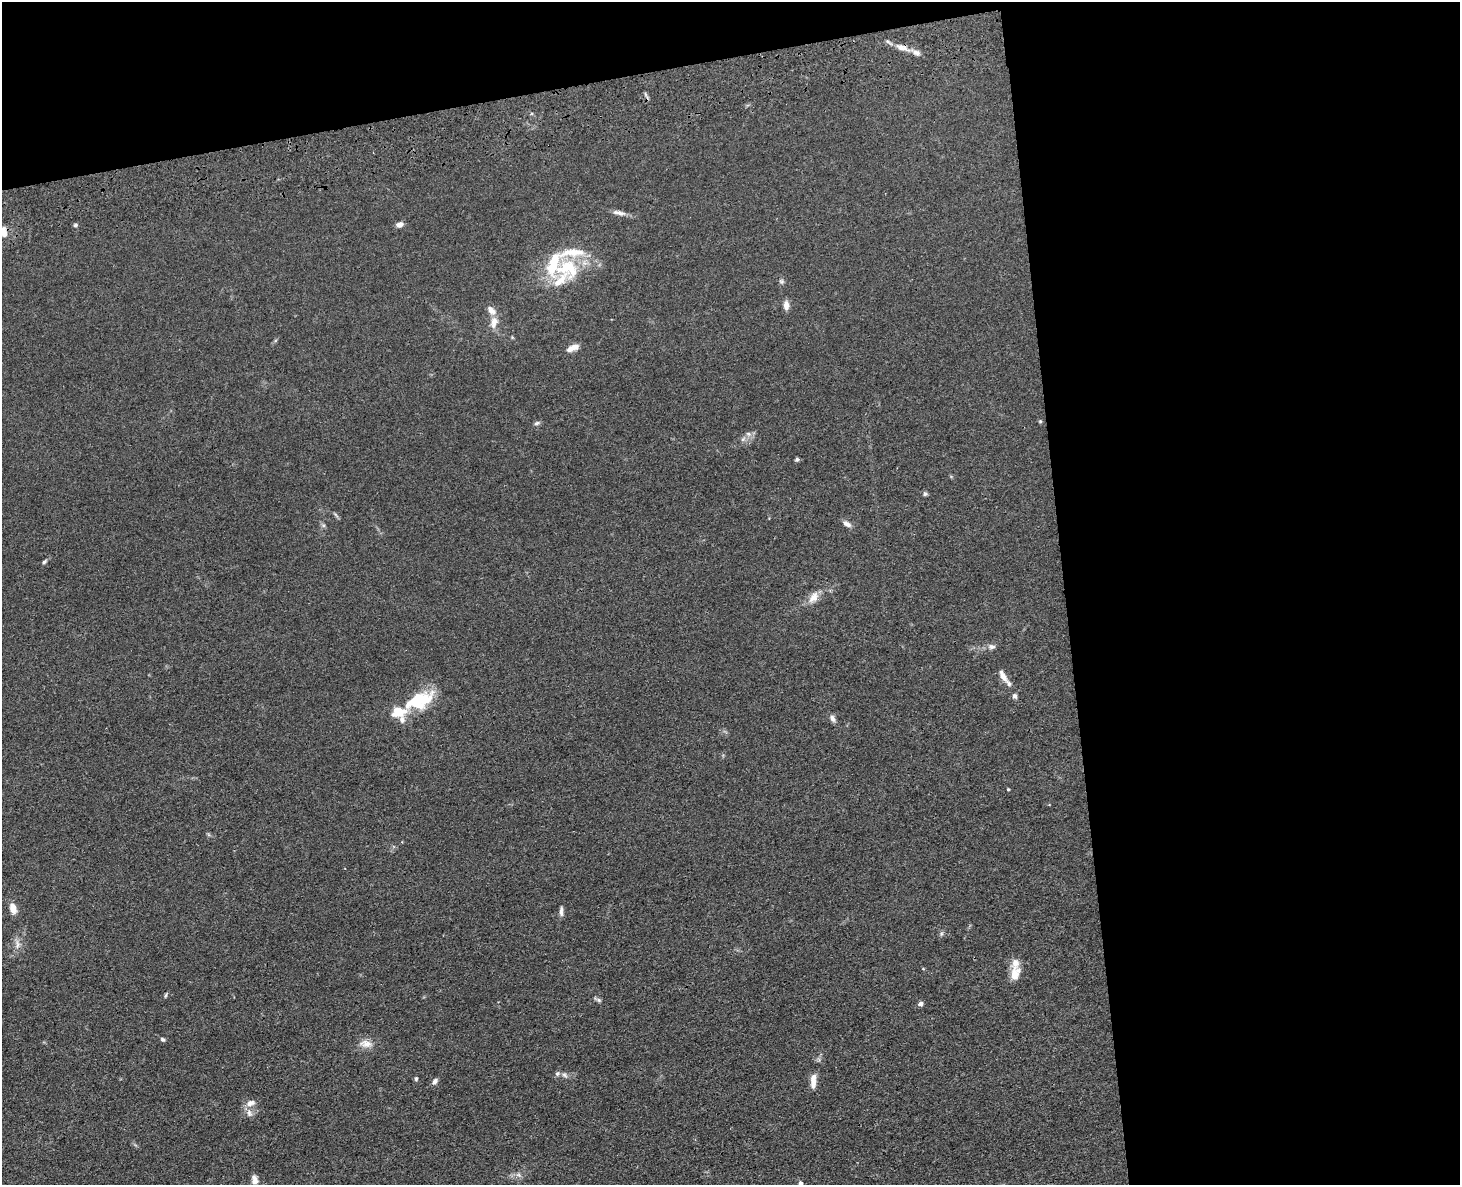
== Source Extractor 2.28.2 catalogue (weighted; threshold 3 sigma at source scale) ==
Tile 3 of 3 x 4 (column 3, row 1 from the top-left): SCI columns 3185-4642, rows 3665-4847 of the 4800 x 4963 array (HDU 1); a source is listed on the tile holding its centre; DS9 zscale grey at full resolution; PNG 1462 x 1187 px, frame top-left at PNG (2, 2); no overlay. Shown black and unused: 33% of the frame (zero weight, under 3 of 4 exposures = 6% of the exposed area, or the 3 px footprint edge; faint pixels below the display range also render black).
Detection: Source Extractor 2.28.2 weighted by HDU 2 'WHT'; one run over the whole footprint, this tile lists its part. Background 0.0683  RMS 0.0059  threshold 0.0265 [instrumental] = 3 sigma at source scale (4.5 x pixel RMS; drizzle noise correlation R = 1.50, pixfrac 1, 0.05/0.05 arcsec/px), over >= 5 px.
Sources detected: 59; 14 inside a brighter listed object's ellipse — not listed separately; the other 45 listed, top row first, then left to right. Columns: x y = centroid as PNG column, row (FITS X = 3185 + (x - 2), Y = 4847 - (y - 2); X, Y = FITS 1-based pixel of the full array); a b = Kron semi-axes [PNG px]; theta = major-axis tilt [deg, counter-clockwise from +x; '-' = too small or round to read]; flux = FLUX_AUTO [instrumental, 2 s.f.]
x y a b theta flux
902 47 17 8 -9 4.8
619 213 19 6 -12 3.1
75 225 4 4 - 1.3
399 225 7 5 14 3.1
2 231 17 11 -41 6.5
568 268 37 28 -16 34
781 281 7 5 -89 1.2
786 305 10 6 -89 3.8
494 322 16 9 75 5
573 348 15 6 25 4.6
1040 421 5 4 - 0.64
537 423 7 5 18 1.3
748 434 8 6 -22 1.8
743 439 7 4 72 1.1
797 459 5 4 - 1
925 494 7 5 -76 1.1
847 524 12 6 -29 2.5
323 525 6 4 -18 0.94
44 562 6 4 53 0.96
813 597 17 10 54 5.5
991 647 11 7 -5 2.1
1003 676 19 6 -59 3.8
1015 696 6 5 - 1.6
419 700 35 21 20 26
832 718 10 6 -66 2.1
1008 789 3 3 - 0.58
13 908 12 7 -75 5.2
561 911 14 4 88 2
941 934 6 4 72 0.94
17 944 15 6 -87 3
1015 974 21 11 75 7.7
166 995 7 3 71 0.79
599 1000 8 5 -27 1.2
921 1004 6 5 - 1.7
162 1039 6 5 - 0.96
366 1044 17 10 -4 5.3
564 1075 9 6 -40 1.8
416 1078 5 4 - 1
813 1079 14 8 83 4.3
435 1081 8 6 56 1.9
250 1103 14 9 22 3.9
249 1113 11 7 -68 2.6
519 1175 7 4 -71 1.2
255 1181 10 9 - 3.2
800 1184 6 5 - 2.2
Overlapping masked pixels (flux is a lower limit): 1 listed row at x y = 902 47
Isophote crosses this tile's border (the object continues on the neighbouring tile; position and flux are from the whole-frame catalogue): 2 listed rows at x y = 2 231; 800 1184